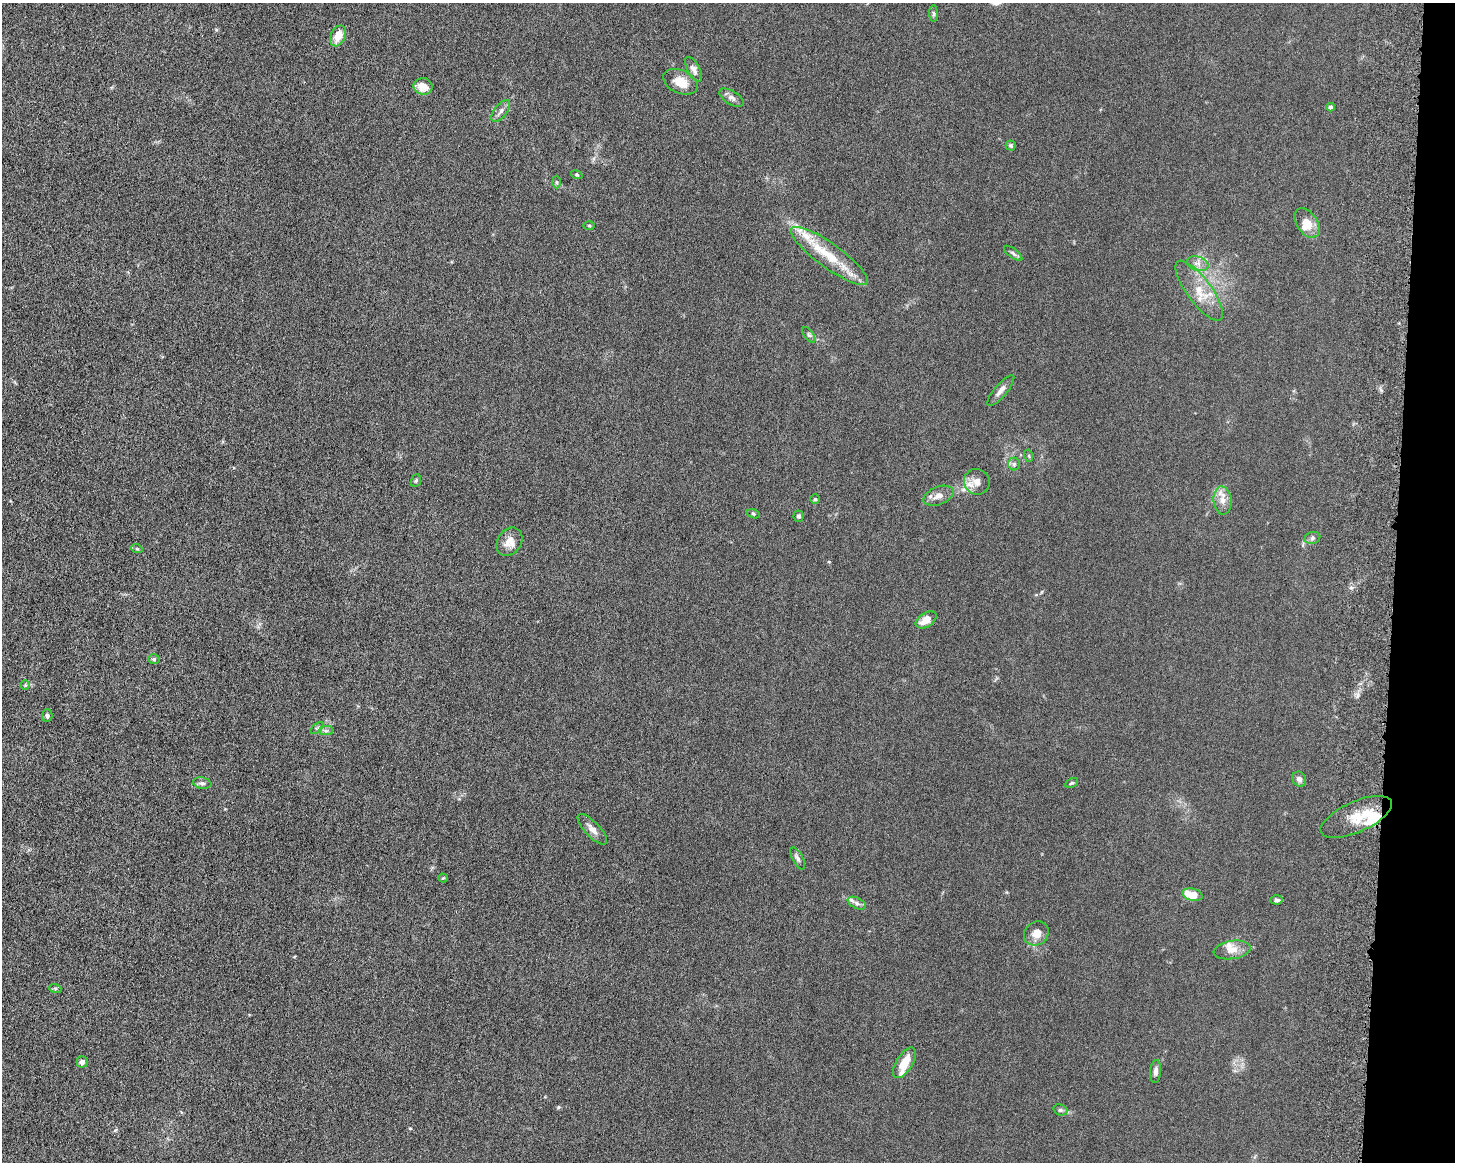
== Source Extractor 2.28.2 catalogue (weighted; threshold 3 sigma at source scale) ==
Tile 6 of 3 x 4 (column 3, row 2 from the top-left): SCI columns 3085-4537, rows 2454-3613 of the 4861 x 4803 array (HDU 1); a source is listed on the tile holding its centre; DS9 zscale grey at full resolution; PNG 1457 x 1164 px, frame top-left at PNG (2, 3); each listed source drawn as its Kron ellipse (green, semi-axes under 4 px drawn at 4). Shown black and unused: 4% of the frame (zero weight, under 6 of 12 exposures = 7% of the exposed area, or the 3 px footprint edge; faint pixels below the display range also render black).
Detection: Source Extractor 2.28.2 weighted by HDU 2 'WHT'; one run over the whole footprint, this tile lists its part. Background 0.0142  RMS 0.0034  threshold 0.0141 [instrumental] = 3 sigma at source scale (4.09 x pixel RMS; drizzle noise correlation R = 1.36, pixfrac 0.8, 0.05/0.05 arcsec/px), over >= 5 px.
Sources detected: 61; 1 inside a brighter object's white glare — neither listed nor drawn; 6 inside a brighter listed object's ellipse — not listed separately; the other 54 listed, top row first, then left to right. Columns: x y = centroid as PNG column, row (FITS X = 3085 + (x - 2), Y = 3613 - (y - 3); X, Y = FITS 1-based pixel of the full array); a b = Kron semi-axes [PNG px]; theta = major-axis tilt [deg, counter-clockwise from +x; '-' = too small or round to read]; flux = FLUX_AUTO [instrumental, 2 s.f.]
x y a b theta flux
934 14 8 4 -89 0.52
338 36 11 7 65 3.9
694 69 14 6 -63 1.3
680 82 18 11 -24 4.5
423 86 9 8 - 3.8
732 98 13 7 -31 1.3
1331 107 4 4 - 1.3
501 111 13 6 53 1.3
1011 146 5 5 - 0.46
577 175 6 4 -20 0.36
556 182 6 4 -88 0.46
1307 223 16 10 -55 4.1
589 226 6 4 -1 0.31
1013 253 11 4 -37 0.75
829 256 46 12 -36 11
1198 264 11 7 -18 1.7
1199 291 36 12 -54 6.7
809 335 9 4 -54 0.63
1001 390 19 6 50 1.8
1029 456 6 4 -72 0.36
1014 464 6 6 - 0.69
416 481 6 5 - 0.41
977 482 13 12 - 2.8
938 496 16 9 21 2.4
815 499 5 5 - 0.49
1223 500 14 9 -85 2.6
753 514 6 4 -20 0.38
798 516 5 5 - 0.61
1312 538 8 6 16 0.8
509 542 15 11 57 3.3
137 549 6 3 -18 0.34
926 620 11 7 33 3.6
154 659 5 5 - 0.5
25 685 5 5 - 0.37
47 716 6 5 - 0.62
317 728 8 4 37 0.52
326 731 7 4 0 0.72
1299 779 8 6 -60 1.2
202 783 9 5 -10 0.82
1072 783 7 4 26 0.46
1356 817 38 15 24 7.4
592 829 20 7 -46 2.1
798 858 12 5 -63 0.91
443 878 4 4 - 0.29
1193 895 10 6 -14 5.5
1276 900 6 4 -2 0.86
857 903 10 5 -25 0.99
1036 933 13 11 37 2.9
1232 950 18 9 9 2.7
55 988 6 4 -18 0.37
82 1062 6 5 - 1.4
904 1063 17 8 57 5.1
1156 1071 11 5 86 1.2
1060 1110 7 5 -19 0.6
Unlisted compact peaks at least as high as the median listed source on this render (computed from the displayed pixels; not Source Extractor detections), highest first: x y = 558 1107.